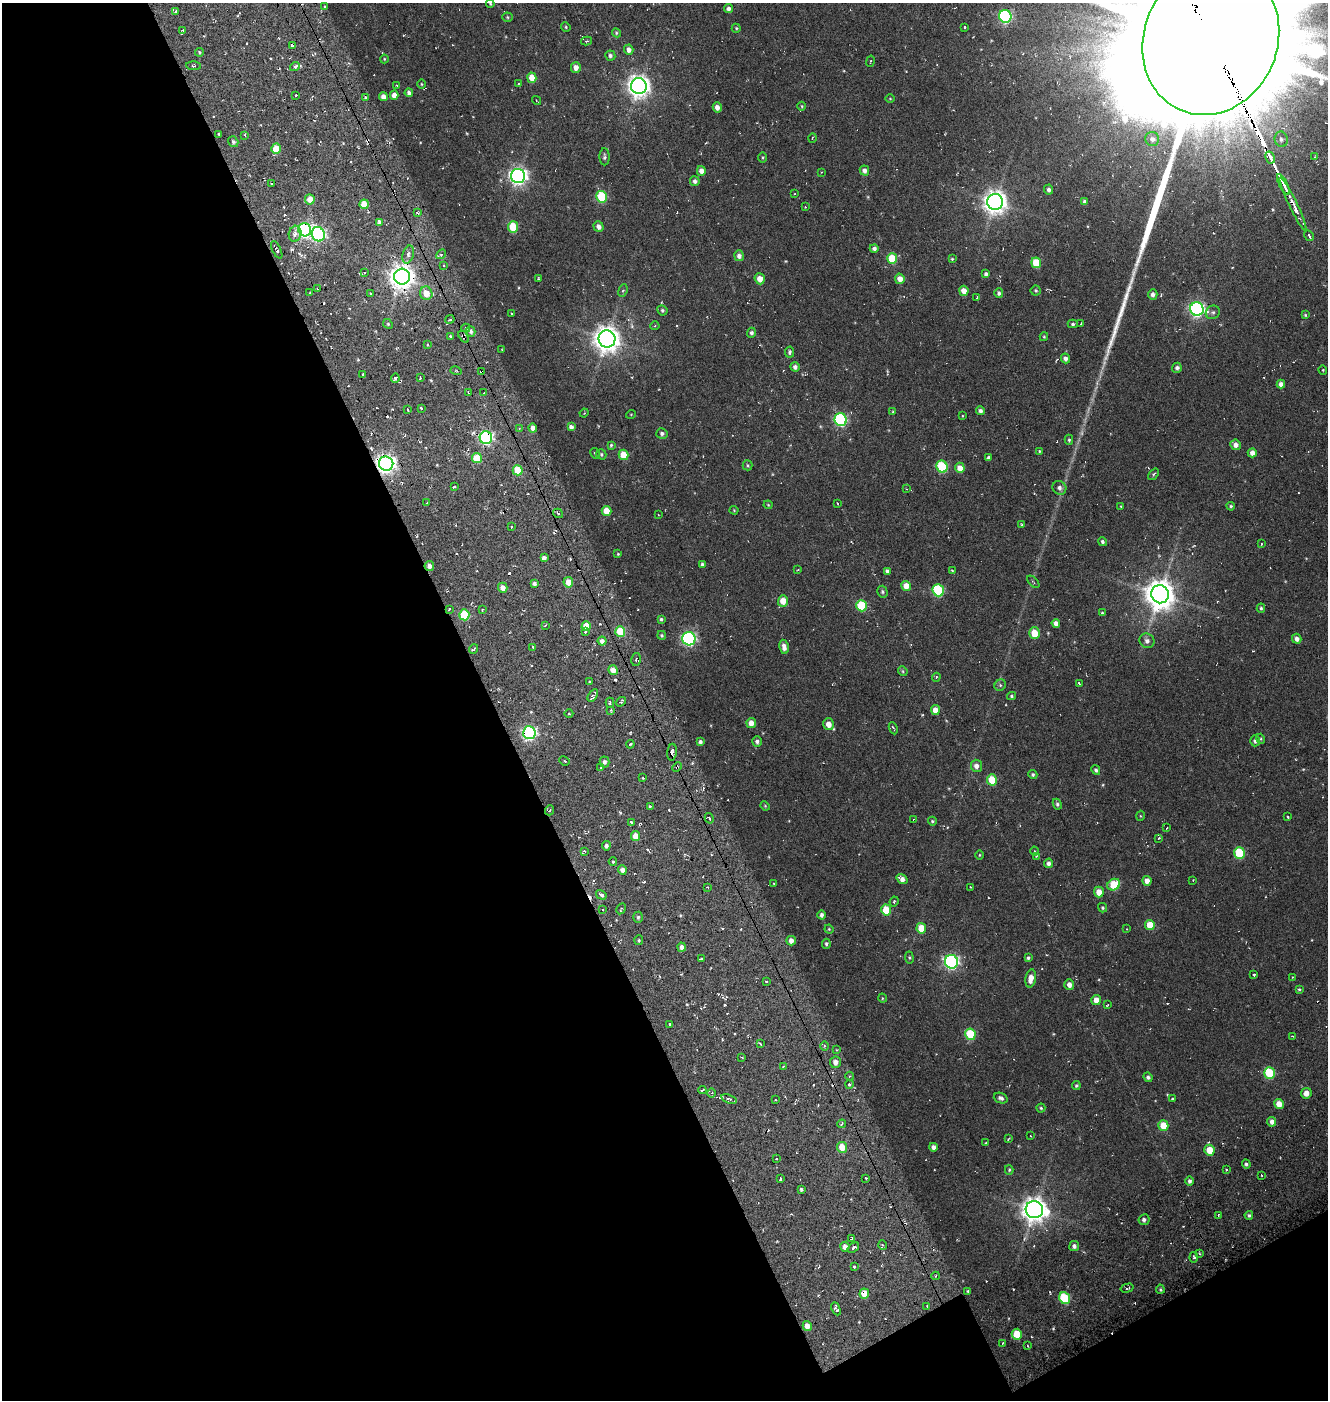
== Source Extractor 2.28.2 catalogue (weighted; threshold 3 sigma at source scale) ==
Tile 3 of 2 x 2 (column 1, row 2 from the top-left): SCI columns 254-1579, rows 203-1600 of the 3145 x 3169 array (HDU 1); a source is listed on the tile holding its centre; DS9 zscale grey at full resolution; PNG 1330 x 1402 px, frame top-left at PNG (2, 3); each listed source drawn as its Kron ellipse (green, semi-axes under 4 px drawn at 4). Shown black and unused: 39% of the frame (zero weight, under 5 of 10 exposures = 19% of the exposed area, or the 3 px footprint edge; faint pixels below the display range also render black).
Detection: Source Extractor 2.28.2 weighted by HDU 2 'WHT'; one run over the whole footprint, this tile lists its part. Background -0.14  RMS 0.014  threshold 0.0586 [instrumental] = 3 sigma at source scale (4.09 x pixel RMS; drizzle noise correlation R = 1.36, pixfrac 0.8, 0.0396/0.0396 arcsec/px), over >= 5 px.
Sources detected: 425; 5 too faint to see at this stretch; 48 cosmic-ray / hot-pixel residue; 2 long thin detections or spike segments (spike, bleed or trail) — neither listed nor drawn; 3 inside a brighter listed object's ellipse — not listed separately; the other 367 listed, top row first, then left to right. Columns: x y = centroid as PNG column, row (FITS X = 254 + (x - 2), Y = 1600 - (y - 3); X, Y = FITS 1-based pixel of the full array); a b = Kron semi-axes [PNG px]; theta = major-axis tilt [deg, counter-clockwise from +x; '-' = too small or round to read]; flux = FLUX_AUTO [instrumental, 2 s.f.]
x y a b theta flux
490 4 4 3 - 1.3
325 6 3 3 - 5.1
728 9 4 4 - 4.7
175 11 4 3 - 4.5
1005 16 6 6 - 170
508 17 5 4 - 1.6
566 27 5 4 - 1.5
965 27 3 3 - 1.2
736 28 4 4 - 1.5
183 30 3 2 - 1.3
616 33 5 4 - 1.7
1211 40 77 67 66 130000
586 41 5 3 - 1.1
292 45 4 3 - 1.9
629 50 5 4 - 5.9
199 52 4 4 - 1.8
610 56 5 5 - 3.4
384 59 4 4 - 1.2
870 61 5 2 - 1.1
193 66 7 3 -1 1.6
295 67 5 4 - 3.7
576 67 5 5 - 8.4
532 78 5 4 - 17
519 83 3 3 - 1.4
421 84 4 3 - 1
397 85 3 3 - 1.1
639 86 8 7 - 870
409 93 4 4 - 3.9
296 95 3 2 - 1.4
394 95 4 4 - 8.5
383 97 4 4 - 7.7
366 98 4 3 - 3.9
890 99 5 3 - 1.1
537 100 5 2 - 1.3
802 106 4 4 - 1.3
717 107 5 4 - 6.7
219 134 3 3 - 2.1
245 135 3 3 - 1.7
812 138 4 3 - 1
1152 139 7 7 - 4.6
1281 139 8 6 -75 3.9
233 142 6 5 - 2.7
276 149 5 5 - 24
604 157 8 5 -88 3
763 157 5 3 - 1.3
1315 157 3 2 - 0.83
1270 158 6 3 -61 99
864 170 5 4 - 5.7
701 171 5 4 - 8.6
821 172 3 3 - 0.86
518 176 7 7 - 470
695 181 5 4 - 4.1
272 184 3 2 - 1.5
1283 184 11 3 -63 130
1049 190 5 4 - 4
794 194 3 2 - 0.92
602 197 6 5 - 67
310 199 5 5 - 15
995 202 8 8 - 1100
1085 202 4 4 - 3
364 204 5 4 - 18
1293 204 29 3 -64 65
805 207 3 2 - 1.1
417 213 4 3 - 2
379 222 4 3 - 4.8
513 227 5 5 - 48
598 227 5 4 - 5.5
305 230 6 6 - 260
295 234 8 6 76 5.2
318 234 7 6 - 250
1309 236 6 3 -61 9.4
874 248 4 4 - 3.8
277 250 9 4 -65 4.9
408 254 9 5 74 4.8
441 254 5 4 - 2.7
739 256 5 5 - 5.6
892 258 5 5 - 42
952 259 4 4 - 1.3
1036 263 5 5 - 34
444 265 3 3 - 1.6
364 273 3 3 - 1.9
986 274 4 4 - 2.7
402 277 8 8 - 1100
538 278 3 2 - 0.94
760 279 5 5 - 10
900 279 5 5 - 9.7
318 289 3 2 - 1
1036 290 5 5 - 1.9
623 291 6 4 68 1.8
964 291 5 4 - 10
310 293 3 2 - 1.9
370 293 3 2 - 1.8
426 293 7 6 - 17
999 293 5 4 - 3
1153 294 5 4 - 4.4
977 297 3 2 - 1.4
1197 309 7 6 - 310
662 310 5 5 - 2.3
1213 312 7 6 - 3.3
512 313 3 3 - 1.6
1305 315 4 4 - 1.5
450 319 4 3 - 2.2
1081 323 3 2 - 0.79
388 324 5 4 - 1.6
1073 324 5 4 - 2
655 326 4 4 - 1.2
466 328 4 3 - 3.6
471 331 5 4 - 3.6
751 333 5 4 - 3.4
450 336 3 2 - 2.5
464 337 7 3 -57 5.2
1044 337 4 4 - 1.4
607 339 8 8 - 1400
427 344 4 3 - 1.7
502 350 3 2 - 0.9
789 352 5 4 - 2.4
1065 358 5 4 - 5
795 367 5 4 - 4.6
1177 368 5 5 - 3.6
1323 370 4 4 - 1.2
456 371 5 3 - 1.3
482 372 4 3 - 2.6
363 374 3 3 - 2.2
395 378 4 4 - 2.4
420 378 4 2 - 1.2
1281 384 4 4 - 5.8
468 393 3 2 - 0.97
484 393 2 2 - 0.82
421 408 4 2 - 1.6
408 410 3 3 - 1.8
980 411 4 4 - 3.9
893 412 3 3 - 1.2
584 413 4 3 - 1.1
631 414 5 3 - 0.97
963 416 3 2 - 1.6
841 420 6 6 - 150
571 427 4 4 - 4.6
533 428 4 4 - 6.2
519 429 3 3 - 1
662 433 5 5 - 3.4
486 438 6 6 - 230
1069 440 5 4 - 1.8
611 445 3 3 - 1.6
1235 445 5 5 - 6.9
1039 451 4 3 - 1.2
595 453 6 3 -63 1.4
1252 453 4 4 - 7.4
601 454 5 4 - 2.1
623 455 5 5 - 25
989 457 4 3 - 2
477 458 5 5 - 27
386 464 7 7 - 620
748 465 5 5 - 1.8
942 467 6 5 - 75
960 468 5 5 - 11
518 470 5 5 - 31
1153 474 6 4 50 1.8
454 487 3 2 - 1.6
1059 488 7 6 - 4.9
907 489 3 2 - 0.74
427 503 3 3 - 1.1
838 503 3 3 - 1.5
768 505 4 4 - 1.1
1121 506 4 3 - 0.94
1231 506 4 4 - 2
734 510 4 4 - 1.2
606 511 5 5 - 22
558 513 5 3 - 1.9
658 514 3 2 - 0.77
1022 524 3 3 - 1
511 527 2 2 - 1.3
1102 542 4 4 - 2.4
1261 544 3 3 - 1.1
618 554 4 3 - 1.2
544 558 4 4 - 4.9
702 564 4 3 - 2.2
429 566 5 4 - 6
798 569 3 2 - 0.96
887 571 4 4 - 3.5
952 571 3 3 - 1.2
568 582 5 5 - 12
1033 582 7 2 -45 1.3
534 584 4 3 - 3.6
906 586 5 4 - 15
503 588 5 4 - 7.8
938 590 6 5 - 100
882 592 6 5 - 2.2
1160 594 9 8 - 1900
783 601 5 5 - 16
862 606 5 5 - 59
1261 608 4 4 - 1.8
449 609 3 2 - 1.4
482 610 3 2 - 0.95
1102 613 3 3 - 1.3
464 615 5 5 - 55
661 619 3 3 - 2
1056 623 4 4 - 6.6
545 625 4 3 - 1.4
586 626 5 4 - 19
586 631 4 3 - 2.8
620 631 5 5 - 41
1034 633 6 5 - 24
662 635 4 4 - 1.7
689 639 7 6 - 230
1297 639 5 4 - 5.4
602 641 4 4 - 5
1147 641 7 7 - 4.9
533 647 3 2 - 1.4
784 647 7 4 -79 7.1
474 649 5 3 - 3.9
636 660 6 4 75 2.5
613 670 5 4 - 8.1
903 671 5 4 - 1.5
936 677 4 3 - 1.4
590 682 3 3 - 2.6
1079 683 4 3 - 1.6
1000 685 6 5 - 2.1
593 695 7 4 56 4.7
1011 696 4 3 - 1.7
621 702 5 3 - 1.7
610 703 5 3 - 2.3
611 710 3 2 - 1.3
935 710 5 4 - 11
569 713 4 3 - 1.2
751 723 5 4 - 10
829 724 6 5 - 11
893 728 6 3 -65 2.1
529 733 6 6 - 250
1261 739 5 3 - 1.2
757 741 5 5 - 3.8
1255 741 5 5 - 3.3
700 742 4 3 - 3.4
630 744 4 2 - 1.9
672 752 8 4 83 6
564 761 5 3 - 2.2
604 762 5 5 - 3.7
976 766 6 5 - 6.7
677 767 5 3 - 1.6
601 768 4 3 - 1.3
1096 770 5 4 - 2.7
1033 774 4 4 - 2.2
643 778 3 3 - 1.5
992 780 5 5 - 40
1057 804 5 4 - 2.5
650 806 3 3 - 1.5
765 806 5 4 - 1.3
550 810 5 3 - 1.3
1140 816 5 3 - 1.1
1288 817 3 3 - 2.2
709 818 5 3 - 2.7
913 819 3 2 - 0.83
932 821 4 4 - 1.8
631 822 4 3 - 3.6
1167 828 4 2 - 0.97
635 836 5 4 - 16
1159 838 3 3 - 1.6
606 846 5 4 - 3.4
585 851 4 3 - 1.7
1035 851 4 3 - 1
1239 853 6 5 - 61
979 855 5 3 - 1.1
1036 856 4 4 - 1.8
613 862 4 3 - 1.5
1049 863 5 4 - 4.7
622 870 5 4 - 5.2
902 879 6 4 -37 6.8
1193 880 2 2 - 0.63
1147 881 5 4 - 7.9
774 883 3 2 - 0.97
1114 885 6 5 - 42
707 887 2 2 - 1.2
970 887 3 2 - 0.7
1099 892 5 5 - 12
601 895 6 4 -33 4.9
894 902 5 3 - 1.3
1103 908 5 4 - 1.8
621 909 6 3 61 1.6
603 910 3 2 - 1.3
886 910 5 5 - 33
821 915 4 4 - 3.6
638 917 5 4 - 2.4
1150 925 5 5 - 24
921 928 5 5 - 21
829 929 4 4 - 1.2
1127 929 3 2 - 0.73
639 940 5 4 - 1.6
791 941 5 4 - 7.3
826 944 5 4 - 2.4
682 947 4 4 - 4.5
909 957 6 4 -83 1.5
1028 958 4 3 - 2.1
701 959 4 2 - 1.2
951 962 7 6 - 290
1254 974 3 3 - 2.5
1292 977 2 2 - 0.86
1031 978 9 5 79 11
766 982 3 3 - 2.1
1069 985 5 5 - 7.3
1299 989 4 3 - 1.6
882 998 5 3 - 1.1
1096 1000 5 5 - 11
1107 1005 4 2 - 1
670 1024 3 3 - 3
970 1034 6 5 - 55
1292 1036 3 3 - 0.83
760 1044 4 3 - 1.6
824 1046 5 3 - 1.7
837 1050 3 2 - 1
741 1057 3 2 - 1.1
835 1062 6 5 - 7.3
783 1066 3 2 - 1.2
1269 1073 6 5 - 68
850 1076 4 4 - 1.4
1148 1077 5 4 - 3
849 1084 4 4 - 3.2
1076 1086 4 3 - 2
702 1090 4 3 - 2.4
712 1093 5 3 - 1.6
1306 1093 5 5 - 9.3
1001 1098 7 5 -21 3.8
1172 1098 3 3 - 2
729 1099 8 4 -17 3.2
775 1100 3 2 - 0.91
1279 1104 5 4 - 13
1041 1108 4 4 - 1.6
1272 1122 5 4 - 6.3
842 1124 4 3 - 2.2
1163 1126 5 5 - 28
1031 1136 3 2 - 0.62
1008 1139 3 2 - 1.1
986 1143 3 2 - 0.89
842 1147 5 5 - 19
933 1147 4 4 - 4.5
1209 1150 5 5 - 23
776 1159 3 2 - 1.6
1246 1164 4 4 - 2.4
1226 1169 3 3 - 1.1
1009 1170 5 4 - 1.5
1262 1175 3 2 - 1
866 1178 3 2 - 1.5
781 1179 3 2 - 2.1
1190 1181 5 4 - 3.5
801 1189 4 3 - 2
1034 1210 9 8 - 1200
1218 1215 4 2 - 0.89
1249 1215 4 4 - 2.2
1144 1220 5 5 - 3.3
852 1238 3 3 - 1.5
883 1245 5 3 - 1.4
1074 1246 5 5 - 4.3
845 1247 5 4 - 6.8
853 1248 6 3 38 3.2
1200 1254 4 3 - 1.3
1194 1257 5 4 - 2.2
854 1266 3 3 - 4.2
936 1276 4 3 - 1.2
1127 1288 7 3 15 2.5
1160 1289 4 4 - 1.6
968 1291 3 3 - 1.4
864 1294 5 5 - 22
1065 1298 6 5 - 69
927 1306 3 2 - 1.1
836 1309 7 4 -64 5.6
807 1326 5 4 - 7.9
1017 1334 5 5 - 28
1003 1343 3 2 - 0.93
1028 1346 3 2 - 0.91
Overlapping masked pixels (flux is a lower limit): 16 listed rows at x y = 295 67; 305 230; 318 234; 402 277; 464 337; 482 372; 486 438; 386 464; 429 566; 449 609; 464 615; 529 733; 672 752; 677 767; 601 895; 864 1294
Isophote crosses this tile's border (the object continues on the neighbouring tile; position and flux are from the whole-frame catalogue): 2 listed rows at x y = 490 4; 1211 40